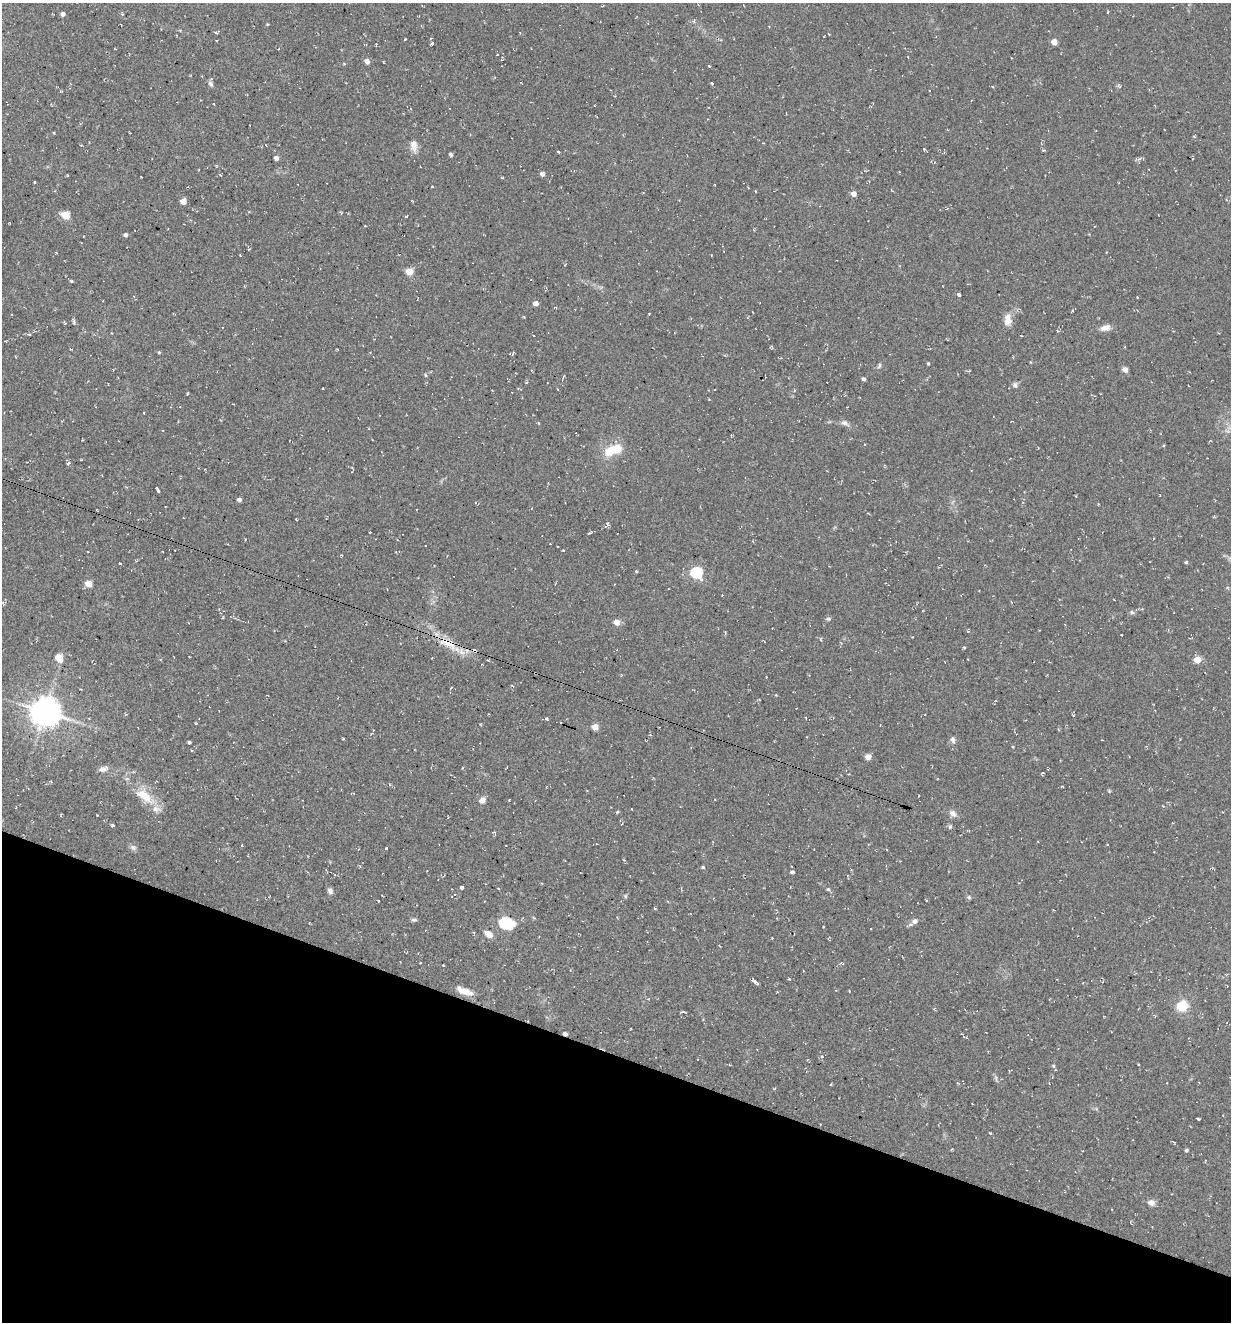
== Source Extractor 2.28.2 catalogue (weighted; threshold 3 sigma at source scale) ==
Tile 15 of 4 x 4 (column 3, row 4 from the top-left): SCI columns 2714-3942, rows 23-1342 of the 5354 x 5304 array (HDU 1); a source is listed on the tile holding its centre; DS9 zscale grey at full resolution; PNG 1233 x 1324 px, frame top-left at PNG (2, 3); no overlay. Shown black and unused: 20% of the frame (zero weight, under 2 of 3 exposures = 3% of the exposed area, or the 3 px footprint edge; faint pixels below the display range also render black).
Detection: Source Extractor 2.28.2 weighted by HDU 2 'WHT'; one run over the whole footprint, this tile lists its part. Background 0.0885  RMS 0.013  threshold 0.0569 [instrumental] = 3 sigma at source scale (4.5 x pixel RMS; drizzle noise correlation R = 1.50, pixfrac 1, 0.05/0.05 arcsec/px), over >= 5 px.
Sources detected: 142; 1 inside a brighter object's white glare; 5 cosmic-ray / hot-pixel residue — not listed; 2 inside a brighter listed object's ellipse — not listed separately; the other 134 listed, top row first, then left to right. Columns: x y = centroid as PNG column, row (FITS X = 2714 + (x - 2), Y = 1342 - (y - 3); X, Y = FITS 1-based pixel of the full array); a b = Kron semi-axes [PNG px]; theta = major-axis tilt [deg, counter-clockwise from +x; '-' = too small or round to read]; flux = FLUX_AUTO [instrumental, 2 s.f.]
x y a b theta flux
1108 12 3 3 - 1.2
62 14 4 4 - 4.7
122 14 4 4 - 1.2
267 24 3 3 - 1
216 33 3 3 - 2.2
405 39 3 2 - 1
1054 42 4 4 - 14
432 43 4 3 - 7
367 61 5 4 - 7
383 62 3 2 - 0.92
344 63 5 3 - 1.2
709 66 3 2 - 2.1
712 83 4 3 - 1.2
211 84 8 5 -57 3
214 104 3 2 - 0.85
54 133 4 3 - 0.98
1194 137 5 3 - 0.97
414 145 16 8 -87 9.1
924 149 4 3 - 1.8
558 152 3 3 - 8.2
451 154 4 4 - 2.2
276 158 4 4 - 4.9
542 174 4 4 - 5.4
502 177 4 2 - 1.1
35 182 3 3 - 2.2
432 186 3 3 - 1.3
756 191 3 2 - 1.2
853 194 4 4 - 11
183 201 5 4 - 17
65 215 5 4 - 46
406 216 4 3 - 0.94
125 235 4 4 - 3.8
409 272 5 4 - 33
71 281 4 3 - 1.8
959 295 5 3 - 7.2
536 303 4 4 - 9.1
649 314 3 2 - 1.4
1008 320 16 9 87 11
73 321 8 3 -84 1.9
1105 328 13 7 16 8.1
1058 331 4 3 - 1.7
29 334 5 3 - 1.2
1021 336 3 2 - 1.2
159 352 5 3 - 1.1
928 363 3 3 - 1.5
879 365 8 4 69 2.2
1125 370 7 6 - 4.1
425 375 5 3 - 1.2
863 379 4 4 - 2.4
1015 385 7 6 - 3.4
323 388 3 2 - 1
188 393 4 2 - 0.97
538 423 4 3 - 1.2
845 423 11 6 -25 4.8
865 444 2 2 - 0.8
617 449 5 5 - 42
609 451 14 11 59 19
68 463 6 4 28 2.4
158 491 4 3 - 12
239 500 4 4 - 4.4
1214 516 3 3 - 1.1
296 519 3 3 - 1.4
608 524 7 4 -68 1.9
370 532 3 2 - 0.97
563 550 3 2 - 0.85
87 551 3 2 - 1.2
1186 562 3 3 - 1.8
119 563 3 2 - 2.6
636 571 4 3 - 1.3
696 573 6 5 - 150
89 584 5 4 - 24
1114 600 3 2 - 0.71
1132 612 6 5 - 2.3
223 617 4 2 - 0.92
829 619 6 5 - 2.5
617 622 4 4 - 15
820 639 5 3 - 1.1
447 643 27 10 -22 24
964 647 5 3 - 1.2
59 658 5 5 - 34
160 659 4 3 - 0.85
1197 660 5 5 - 20
45 712 8 8 - 1800
546 718 4 3 - 2
196 723 3 3 - 1
595 727 5 4 - 16
343 739 3 3 - 1.6
953 739 8 5 -73 3.9
189 742 3 3 - 2.3
868 757 5 4 - 12
103 769 11 6 17 6.3
1043 773 5 3 - 1
1062 786 4 2 - 0.93
1109 791 4 4 - 1.3
144 796 27 13 -36 28
482 800 7 6 - 7.3
632 809 3 2 - 0.69
617 812 5 3 - 1.2
953 813 10 7 -43 5.7
61 814 4 3 - 0.94
112 825 3 3 - 6.6
950 827 6 5 - 2
242 845 3 3 - 1.2
133 848 9 6 -49 3.4
386 848 3 3 - 2.8
703 867 4 3 - 1.9
792 872 4 4 - 3.2
461 887 4 3 - 2.9
498 888 3 3 - 2
828 889 4 4 - 1.9
330 891 8 6 -63 3.9
625 896 6 4 -90 1.5
969 897 6 5 - 2
378 901 3 2 - 1.5
414 920 8 5 0 2.4
915 921 7 7 - 4.9
506 923 10 7 -13 76
488 934 9 6 -39 11
772 938 2 2 - 0.82
789 979 3 3 - 1.1
755 981 5 3 - 7.4
464 991 21 7 -21 13
1182 1006 8 7 - 40
684 1012 5 3 - 1.5
565 1034 4 4 - 3.8
822 1056 4 4 - 2.9
1053 1066 5 4 - 1.8
996 1078 7 4 -73 2.2
957 1083 3 3 - 0.93
831 1084 3 2 - 0.95
1198 1119 3 2 - 1.6
990 1133 3 3 - 1
1186 1150 4 4 - 1.9
1151 1203 9 8 - 5.3
Overlapping masked pixels (flux is a lower limit): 2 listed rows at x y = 447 643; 565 1034